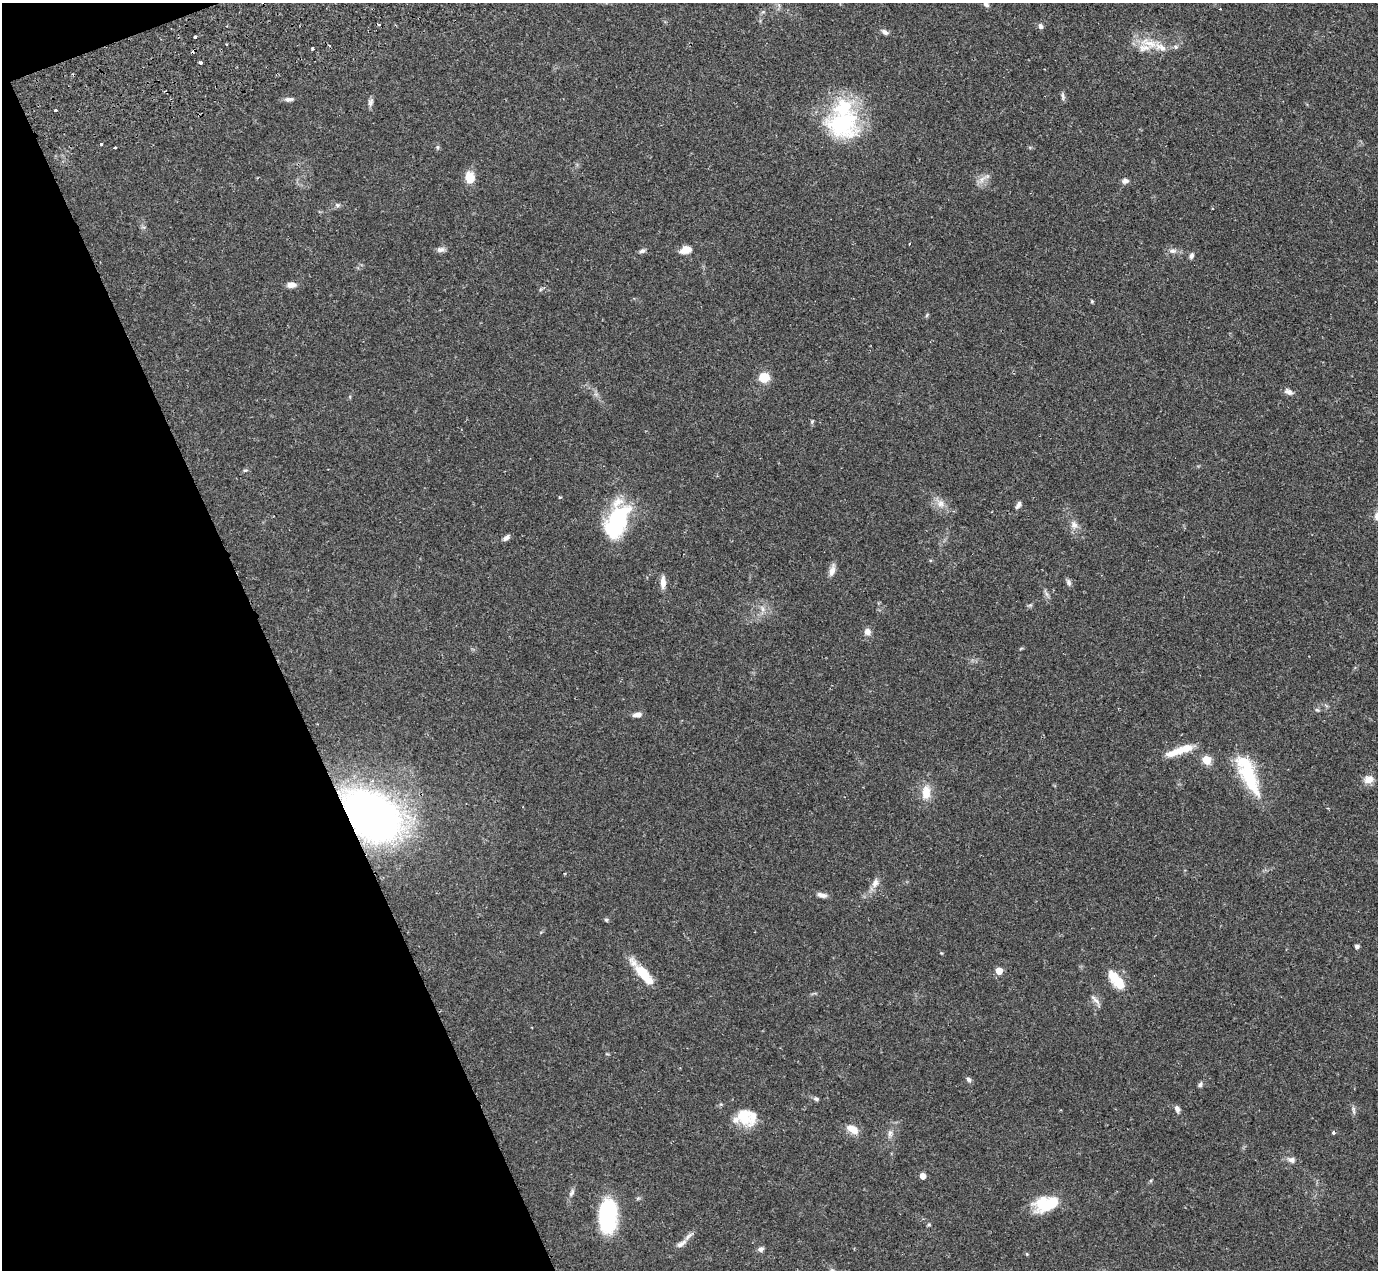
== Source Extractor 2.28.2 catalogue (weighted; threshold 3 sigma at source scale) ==
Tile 5 of 4 x 4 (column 1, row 2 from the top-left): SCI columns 149-1524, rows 2826-4093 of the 5751 x 5797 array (HDU 1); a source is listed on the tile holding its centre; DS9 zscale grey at full resolution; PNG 1380 x 1272 px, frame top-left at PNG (2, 3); no overlay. Shown black and unused: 20% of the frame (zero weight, under 2 of 3 exposures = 9% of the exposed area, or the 3 px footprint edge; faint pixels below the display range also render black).
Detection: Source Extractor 2.28.2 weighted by HDU 2 'WHT'; one run over the whole footprint, this tile lists its part. Background 0.0831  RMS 0.0058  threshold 0.0259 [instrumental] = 3 sigma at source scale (4.5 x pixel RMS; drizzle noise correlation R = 1.50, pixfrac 1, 0.05/0.05 arcsec/px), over >= 5 px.
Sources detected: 94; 1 inside a brighter object's white glare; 2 cosmic-ray / hot-pixel residue — not listed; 8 inside a brighter listed object's ellipse — not listed separately; the other 83 listed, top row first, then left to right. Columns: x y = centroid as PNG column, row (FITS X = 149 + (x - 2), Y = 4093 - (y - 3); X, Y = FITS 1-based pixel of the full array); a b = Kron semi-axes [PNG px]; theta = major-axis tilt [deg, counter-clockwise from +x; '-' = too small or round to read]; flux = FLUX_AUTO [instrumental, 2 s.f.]
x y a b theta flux
986 5 8 6 -34 1.7
763 12 6 4 43 0.98
1040 26 7 5 -66 1.7
885 32 10 6 -30 1.9
195 36 3 3 - 2.2
1149 43 33 12 -15 12
226 44 3 2 - 0.83
312 48 4 3 - 0.54
201 63 3 3 - 1.7
1063 96 11 5 -77 1.5
289 99 12 5 3 2
370 102 11 7 78 1.9
56 110 3 2 - 1.1
843 123 47 39 -2 58
101 144 3 3 - 1.3
115 147 3 2 - 0.87
437 147 6 5 - 0.89
470 177 12 9 -78 9.3
982 179 15 7 40 3.9
1125 181 9 6 9 2.1
337 205 8 6 -5 1.5
909 244 3 2 - 0.39
441 249 12 6 9 2.1
686 249 10 7 17 7.6
642 251 8 5 24 1.5
1173 251 11 7 0 2.6
1191 256 8 6 63 1.6
291 285 11 6 4 3.6
1092 301 5 3 - 0.68
927 315 6 4 71 0.71
764 377 7 7 - 16
1289 392 13 6 -18 2.5
812 421 6 4 65 0.77
245 470 6 4 18 0.75
941 504 13 11 -56 5.1
1018 505 10 6 57 2
617 521 40 20 69 58
1074 525 12 8 -66 3.5
506 538 9 5 40 2
832 570 16 7 75 3.6
663 582 15 6 89 4
1069 583 9 6 -66 1.6
1047 594 7 4 -70 1.4
1030 605 6 5 - 0.92
762 609 10 6 -61 2.6
867 632 9 8 - 3.2
1021 648 6 4 20 0.6
1317 710 7 5 -21 0.94
637 715 11 6 11 2.8
1183 749 28 10 15 10
1207 760 5 5 - 21
1248 774 50 16 -66 36
1369 779 13 10 19 4.4
926 792 17 10 87 8.8
1327 808 4 3 - 0.55
371 816 46 32 -35 330
875 883 14 9 68 3.9
821 895 14 6 -10 2.7
606 920 5 5 - 0.91
1357 946 4 4 - 1.6
999 971 5 5 - 9.1
644 975 32 11 -49 16
1114 977 18 13 -57 11
1095 999 16 5 -45 2.3
607 1054 5 3 - 0.53
969 1080 7 6 - 1.5
1200 1084 7 5 66 1.4
816 1099 7 5 -18 1.3
1177 1109 8 5 -68 2.2
1354 1110 12 4 -87 1.6
743 1116 29 16 -54 14
852 1129 14 8 -31 6.7
1333 1132 4 4 - 1.3
890 1134 12 6 84 2.4
1291 1160 10 7 -23 2.7
923 1176 6 5 - 3.8
572 1193 12 5 61 2
1046 1204 29 17 17 21
607 1216 32 17 88 55
929 1225 5 4 - 0.79
681 1244 16 6 31 2.9
761 1249 7 6 - 1.9
1027 1254 5 4 - 0.6
Overlapping masked pixels (flux is a lower limit): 1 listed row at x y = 371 816